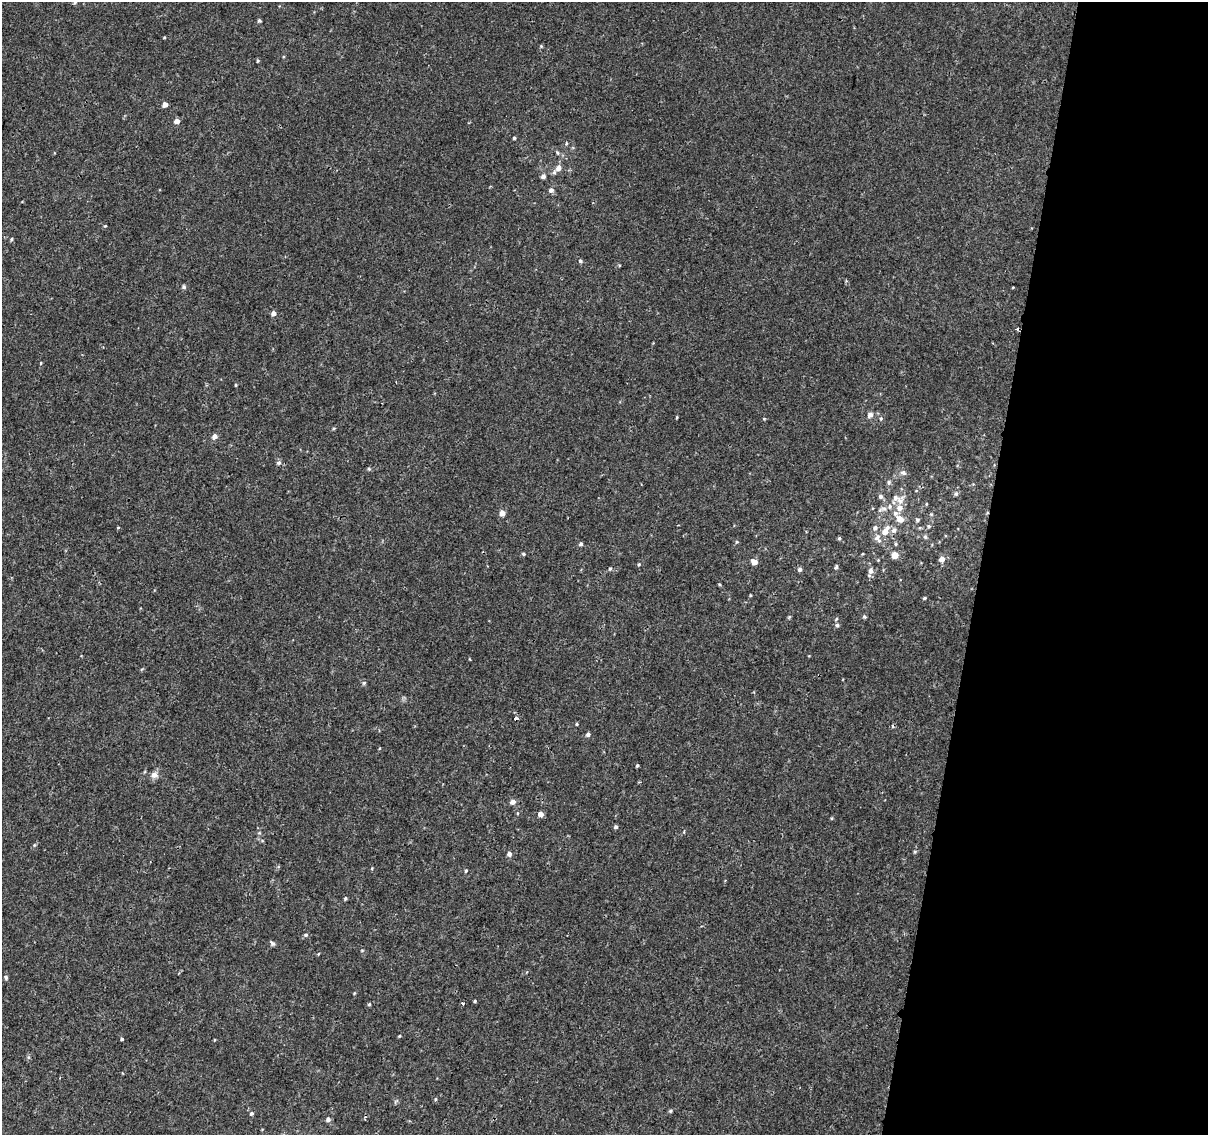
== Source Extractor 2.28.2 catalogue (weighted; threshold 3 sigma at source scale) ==
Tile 8 of 4 x 4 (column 4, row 2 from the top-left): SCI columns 3624-4829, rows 2529-3661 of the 4842 x 5116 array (HDU 1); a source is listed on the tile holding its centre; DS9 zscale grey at full resolution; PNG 1210 x 1137 px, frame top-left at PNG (2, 2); no overlay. Shown black and unused: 19% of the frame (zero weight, under 2 of 3 exposures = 2% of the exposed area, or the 3 px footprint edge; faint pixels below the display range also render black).
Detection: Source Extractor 2.28.2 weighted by HDU 2 'WHT'; one run over the whole footprint, this tile lists its part. Background 0.00508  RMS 0.0022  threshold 0.0101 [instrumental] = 3 sigma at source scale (4.5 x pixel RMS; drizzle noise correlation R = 1.50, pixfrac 1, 0.0396/0.0396 arcsec/px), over >= 5 px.
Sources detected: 96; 3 cosmic-ray / hot-pixel residue — not listed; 5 inside a brighter listed object's ellipse — not listed separately; the other 88 listed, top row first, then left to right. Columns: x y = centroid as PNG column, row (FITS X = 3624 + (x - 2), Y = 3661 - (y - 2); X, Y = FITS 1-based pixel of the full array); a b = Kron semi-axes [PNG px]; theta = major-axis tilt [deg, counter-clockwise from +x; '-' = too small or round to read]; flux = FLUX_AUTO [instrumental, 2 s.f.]
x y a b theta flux
75 2 5 5 - 0.33
259 21 4 4 - 0.37
164 37 3 3 - 0.18
541 46 4 4 - 0.23
258 61 5 3 - 0.26
165 105 5 4 - 1.3
177 121 5 4 - 1.6
514 138 4 3 - 0.29
558 153 6 4 -72 0.34
558 168 9 7 44 1.3
543 176 5 5 - 0.76
551 190 6 6 - 0.74
105 226 4 3 - 0.19
11 239 5 4 - 0.27
580 261 5 4 - 0.39
184 287 6 5 - 0.37
273 314 5 5 - 0.92
40 363 3 3 - 0.46
236 385 4 3 - 0.22
870 415 8 7 - 0.83
677 417 5 3 - 0.19
764 419 4 4 - 0.21
334 428 5 3 - 0.22
214 436 6 5 - 1.1
278 463 7 6 - 0.51
369 469 5 4 - 0.29
903 473 9 7 -29 0.69
889 482 7 5 -89 0.46
956 494 6 5 - 0.39
881 496 6 6 - 0.59
900 501 18 9 63 2.1
926 504 5 3 - 0.17
882 509 16 4 16 0.83
502 513 5 4 - 1.8
900 519 10 8 -36 1.6
917 520 5 5 - 0.37
929 526 6 4 -89 0.26
118 527 3 3 - 0.25
875 528 7 6 - 0.67
894 530 8 6 50 0.89
885 532 8 7 - 1.7
877 537 11 7 54 1.1
925 537 6 4 -45 0.35
839 538 5 4 - 0.31
581 544 5 5 - 0.44
896 544 5 4 - 0.29
524 554 4 4 - 0.27
863 554 4 2 - 0.17
895 555 5 5 - 3.2
942 559 6 5 - 1.4
754 562 5 5 - 1.9
639 564 4 4 - 0.22
836 567 6 4 68 0.46
610 569 5 4 - 0.29
800 570 6 5 - 0.54
871 571 9 7 87 0.96
719 584 5 3 - 0.23
924 598 4 3 - 0.28
864 616 5 4 - 0.36
837 625 6 5 - 0.46
364 683 6 5 - 0.34
577 724 3 3 - 0.23
588 734 5 5 - 0.58
637 766 4 3 - 0.26
154 775 10 9 - 1.1
513 802 6 5 - 0.94
517 813 4 3 - 0.18
541 814 5 4 - 1.5
616 827 5 4 - 0.48
684 832 5 3 - 0.29
915 851 6 4 1 0.25
509 854 5 5 - 0.71
372 868 5 3 - 0.18
466 871 5 4 - 0.26
345 898 5 4 - 0.29
306 935 5 4 - 0.38
272 943 7 5 -53 0.44
318 954 4 3 - 0.24
6 977 5 4 - 0.41
475 1001 4 3 - 0.22
463 1003 4 3 - 0.96
369 1004 4 4 - 0.27
399 1036 4 3 - 0.2
122 1039 3 3 - 0.98
435 1099 5 4 - 0.25
671 1111 5 4 - 0.32
251 1113 5 5 - 0.44
328 1119 6 5 - 0.72
Isophote crosses this tile's border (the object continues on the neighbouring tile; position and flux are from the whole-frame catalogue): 1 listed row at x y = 75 2